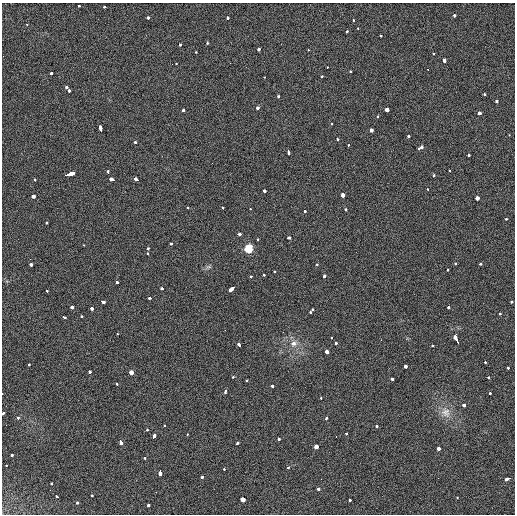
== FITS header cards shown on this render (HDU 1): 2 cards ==
NAXIS1  =                  513 / length of data axis 1
NAXIS2  =                  512 / length of data axis 2

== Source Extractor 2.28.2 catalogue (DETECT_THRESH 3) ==
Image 513 x 512 px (HDU 1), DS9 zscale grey, 1 PNG px = 1 image px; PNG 517 x 516 px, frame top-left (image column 1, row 512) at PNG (2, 3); no overlay
Background 33.7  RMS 6.9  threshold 20.6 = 3 sigma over >= 5 px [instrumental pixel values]
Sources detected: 158; all 158 listed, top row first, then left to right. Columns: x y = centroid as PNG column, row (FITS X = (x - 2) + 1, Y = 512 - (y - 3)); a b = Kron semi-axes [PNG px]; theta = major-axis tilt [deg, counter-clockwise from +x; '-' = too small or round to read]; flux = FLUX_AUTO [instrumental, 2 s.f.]
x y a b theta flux
79 6 3 2 - 1800
104 7 3 2 - 3400
454 14 3 3 - 3800
148 18 3 3 - 6800
228 18 3 3 - 1700
353 20 3 3 - 970
27 24 3 2 - 930
358 28 3 3 - 800
346 32 3 3 - 2100
381 35 3 3 - 3000
207 43 3 3 - 1100
180 45 3 3 - 1700
259 49 3 3 - 5800
308 50 3 2 - 730
195 52 3 3 - 1100
434 54 3 3 - 910
444 60 3 3 - 16000
176 63 3 2 - 1400
327 67 3 3 - 1200
427 69 3 2 - 920
350 72 3 2 - 1500
51 73 3 3 - 2600
321 76 3 3 - 1300
264 77 2 2 - 1300
66 87 3 3 - 2600
69 90 3 3 - 3200
484 95 3 3 - 2600
278 97 3 3 - 2000
496 101 3 3 - 1200
258 108 3 3 - 6700
386 109 3 3 - 25000
183 110 3 3 - 2900
479 113 3 3 - 5600
378 117 3 2 - 1500
332 124 3 2 - 960
100 129 5 3 - 8000
372 130 3 3 - 11000
509 135 3 2 - 960
408 136 3 3 - 3700
337 139 3 3 - 2600
135 142 3 3 - 1900
349 145 3 3 - 1800
421 147 5 3 - 4900
288 151 5 3 - 6400
469 155 3 3 - 1300
449 170 3 2 - 880
108 172 4 3 - 2300
70 174 8 3 15 9800
434 175 3 3 - 1900
112 179 5 3 - 5500
136 179 5 3 - 4600
35 180 3 3 - 1500
428 189 3 3 - 960
264 191 3 3 - 2200
343 195 4 3 - 8100
33 196 3 3 - 5200
477 198 3 3 - 8800
188 208 3 3 - 1300
222 208 3 3 - 1800
250 209 3 3 - 870
345 209 3 3 - 2900
305 211 3 3 - 1400
507 219 3 3 - 1500
46 222 3 3 - 1500
239 234 3 3 - 6400
289 238 4 3 - 3300
257 240 3 3 - 820
171 244 3 3 - 1700
84 245 3 2 - 1300
148 248 3 3 - 2300
248 249 6 5 - 11000
148 253 3 3 - 1400
317 264 3 3 - 790
456 264 3 3 - 1700
480 264 4 3 - 1900
31 265 4 3 - 4600
209 267 8 4 0 930
448 270 3 3 - 1100
274 271 3 3 - 1300
264 275 3 2 - 3300
324 276 3 3 - 4400
250 277 3 3 - 2500
117 282 3 3 - 2900
162 289 3 3 - 2200
232 289 7 3 37 5700
47 291 3 2 - 1800
149 298 3 3 - 2000
103 301 4 3 - 4100
512 301 3 3 - 1900
72 307 4 3 - 5200
448 307 3 3 - 2500
92 308 3 3 - 4300
313 309 3 3 - 1000
310 312 3 3 - 2300
499 314 3 3 - 1600
81 316 3 3 - 1400
64 317 4 3 - 1800
117 333 3 2 - 920
331 338 3 2 - 830
456 339 9 3 -62 10000
294 343 5 4 - 3100
336 343 3 3 - 3500
239 345 3 3 - 4700
432 345 3 2 - 1400
326 351 4 3 - 6800
485 362 3 2 - 1600
29 365 3 3 - 1000
405 366 3 3 - 7700
508 368 3 3 - 1300
90 372 3 3 - 2600
131 372 3 3 - 10000
233 377 3 2 - 1400
488 377 3 2 - 1600
392 379 3 3 - 2400
247 380 3 3 - 1200
117 384 3 3 - 2700
272 386 3 3 - 2000
226 391 5 3 - 1800
2 393 2 2 - 610
489 394 3 3 - 3800
321 398 3 3 - 1100
464 405 3 3 - 3600
446 412 15 13 -61 5100
3 413 3 3 - 2100
18 418 3 3 - 2100
326 419 3 3 - 2000
6 425 2 2 - 1400
164 426 3 3 - 1400
376 426 3 3 - 1700
147 430 3 2 - 1700
346 433 3 3 - 1400
187 434 3 3 - 1400
336 436 3 2 - 1100
154 437 5 3 - 5600
278 438 3 3 - 1900
120 442 5 3 - 3600
237 443 4 3 - 3300
316 446 3 3 - 18000
439 448 3 3 - 9200
12 455 3 3 - 2200
144 458 3 3 - 1300
6 465 3 2 - 910
224 468 3 3 - 1100
288 468 3 3 - 1900
160 472 5 3 - 7700
201 478 3 3 - 7300
438 478 2 2 - 500
508 479 6 3 19 4300
51 483 3 2 - 1800
318 489 3 3 - 2300
156 492 3 2 - 710
57 496 3 3 - 1700
92 496 3 3 - 1200
457 497 3 3 - 890
243 500 4 3 - 42000
350 500 3 3 - 1800
77 503 3 3 - 2700
148 505 3 3 - 5000
At the frame edge (FLAGS 8, measured only in part): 2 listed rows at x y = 2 393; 3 413